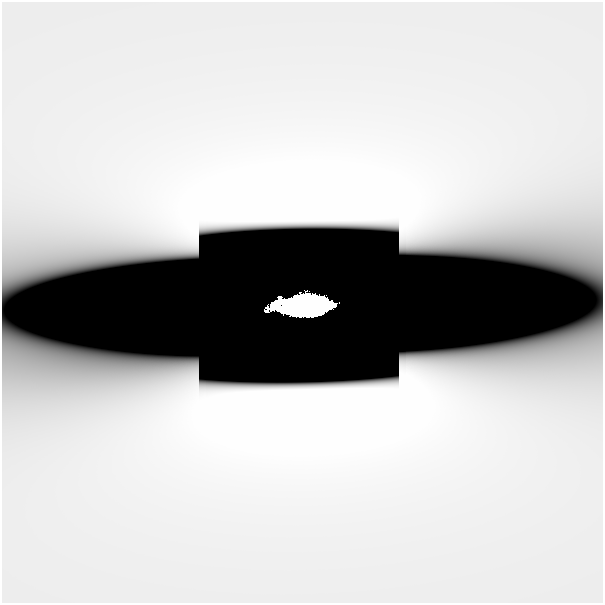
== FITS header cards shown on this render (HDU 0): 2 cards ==
NAXIS1  =                  601
NAXIS2  =                  601

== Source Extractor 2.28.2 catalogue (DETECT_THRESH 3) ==
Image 601 x 601 px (HDU 0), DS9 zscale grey, 1 PNG px = 1 image px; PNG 605 x 605 px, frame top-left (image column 1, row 601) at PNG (2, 2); no overlay
Background 1.08e-09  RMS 6.9e-10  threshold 2.06e-09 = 3 sigma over >= 5 px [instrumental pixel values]
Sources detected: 3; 2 with non-positive FLUX_AUTO (blend fragments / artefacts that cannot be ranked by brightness) are not listed; the other 1 listed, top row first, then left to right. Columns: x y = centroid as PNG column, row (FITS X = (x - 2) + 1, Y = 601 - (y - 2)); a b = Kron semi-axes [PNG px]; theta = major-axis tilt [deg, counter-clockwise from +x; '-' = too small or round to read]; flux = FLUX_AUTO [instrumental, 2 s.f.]
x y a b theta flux
305 307 45 17 1 27
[2 non-positive-flux detections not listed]